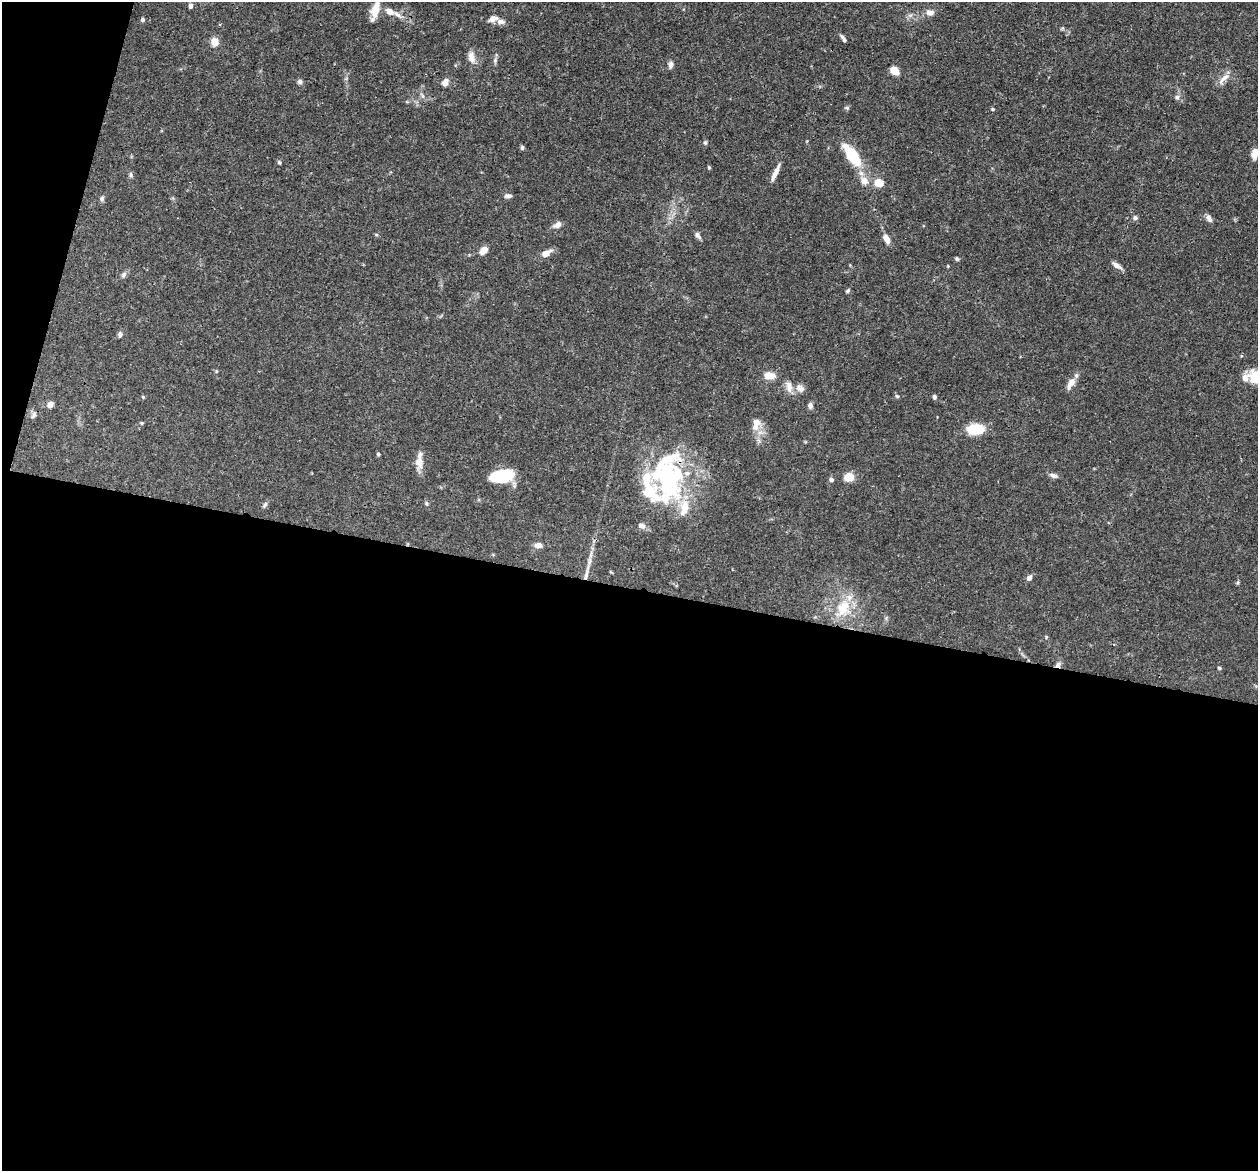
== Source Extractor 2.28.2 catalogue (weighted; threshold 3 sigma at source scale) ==
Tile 13 of 4 x 4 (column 1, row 4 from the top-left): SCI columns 36-1291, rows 285-1453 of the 5095 x 5122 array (HDU 1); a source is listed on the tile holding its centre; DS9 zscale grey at full resolution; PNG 1260 x 1173 px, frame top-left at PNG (2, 2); no overlay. Shown black and unused: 52% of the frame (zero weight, under 3 of 4 exposures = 5% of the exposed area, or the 3 px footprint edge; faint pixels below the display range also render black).
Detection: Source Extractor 2.28.2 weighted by HDU 2 'WHT'; one run over the whole footprint, this tile lists its part. Background 0.0639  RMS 0.0032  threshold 0.0146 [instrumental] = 3 sigma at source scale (4.5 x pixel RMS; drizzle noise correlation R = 1.50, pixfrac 1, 0.05/0.05 arcsec/px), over >= 5 px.
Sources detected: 80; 7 inside a brighter listed object's ellipse — not listed separately; the other 73 listed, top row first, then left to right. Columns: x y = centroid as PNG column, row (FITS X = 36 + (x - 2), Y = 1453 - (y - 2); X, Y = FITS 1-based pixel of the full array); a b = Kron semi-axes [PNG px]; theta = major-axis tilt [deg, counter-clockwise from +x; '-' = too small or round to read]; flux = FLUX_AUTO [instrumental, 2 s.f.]
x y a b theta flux
190 6 6 5 - 0.78
375 11 18 7 75 5.1
390 11 10 7 -27 2.3
930 13 11 8 2 1.8
493 19 11 7 19 2.3
142 20 6 5 - 0.57
843 38 11 4 -56 0.8
215 42 5 5 - 9.5
471 57 16 9 -78 2.5
495 60 7 5 79 0.78
671 65 9 6 77 1.1
894 71 9 6 -36 3.6
1223 79 20 7 45 2.3
300 82 6 6 - 0.76
445 82 10 7 53 1.8
1177 97 6 6 - 0.83
847 108 6 5 - 0.49
993 109 4 4 - 0.37
705 143 5 4 - 0.48
522 148 5 5 - 0.62
1255 153 12 8 70 2.9
852 156 24 10 -55 15
279 162 5 5 - 0.46
709 167 4 4 - 0.36
775 173 22 5 66 2.4
131 175 8 4 -90 0.57
864 181 11 9 -74 2.8
879 183 8 7 - 5.5
508 196 8 5 -8 0.97
102 199 8 5 65 0.66
1135 218 6 6 - 0.78
1209 218 11 6 -53 1.2
557 225 11 7 34 1.6
698 235 11 5 -53 0.95
887 239 11 6 -58 2.6
483 250 10 7 42 2.7
546 253 12 7 30 2.8
957 259 6 4 -57 0.51
1117 265 13 6 -34 1.6
123 275 9 6 58 0.9
848 291 6 4 49 0.5
120 334 7 5 80 0.86
769 376 11 7 -1 3.7
1245 378 12 9 86 2
1071 383 17 8 59 2.6
789 387 16 8 -85 2.2
800 388 13 10 -22 1.8
897 396 6 4 -41 0.45
143 397 5 3 - 0.34
934 397 5 4 - 0.8
50 404 8 6 47 1.5
810 405 6 5 - 1.1
34 415 11 5 66 0.88
756 422 14 10 -62 2.5
142 423 4 4 - 0.32
975 429 21 13 -1 6.9
378 454 4 4 - 0.52
419 462 18 11 -82 3.1
1053 475 12 5 -17 1.1
502 476 21 11 7 16
849 477 9 8 - 4.3
668 478 60 40 -85 48
831 480 6 5 - 0.77
426 503 5 5 - 0.5
265 505 9 5 58 0.7
641 526 9 7 -28 1.5
538 545 9 6 -4 1.7
586 575 15 5 78 1.7
1029 578 7 5 58 1.2
843 608 25 21 74 11
1046 637 4 4 - 0.34
1058 665 8 6 44 1.2
1219 668 5 4 - 0.42
Overlapping masked pixels (flux is a lower limit): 3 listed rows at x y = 668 478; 586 575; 1058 665
Isophote crosses this tile's border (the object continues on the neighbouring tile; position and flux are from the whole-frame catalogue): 1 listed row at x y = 1255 153